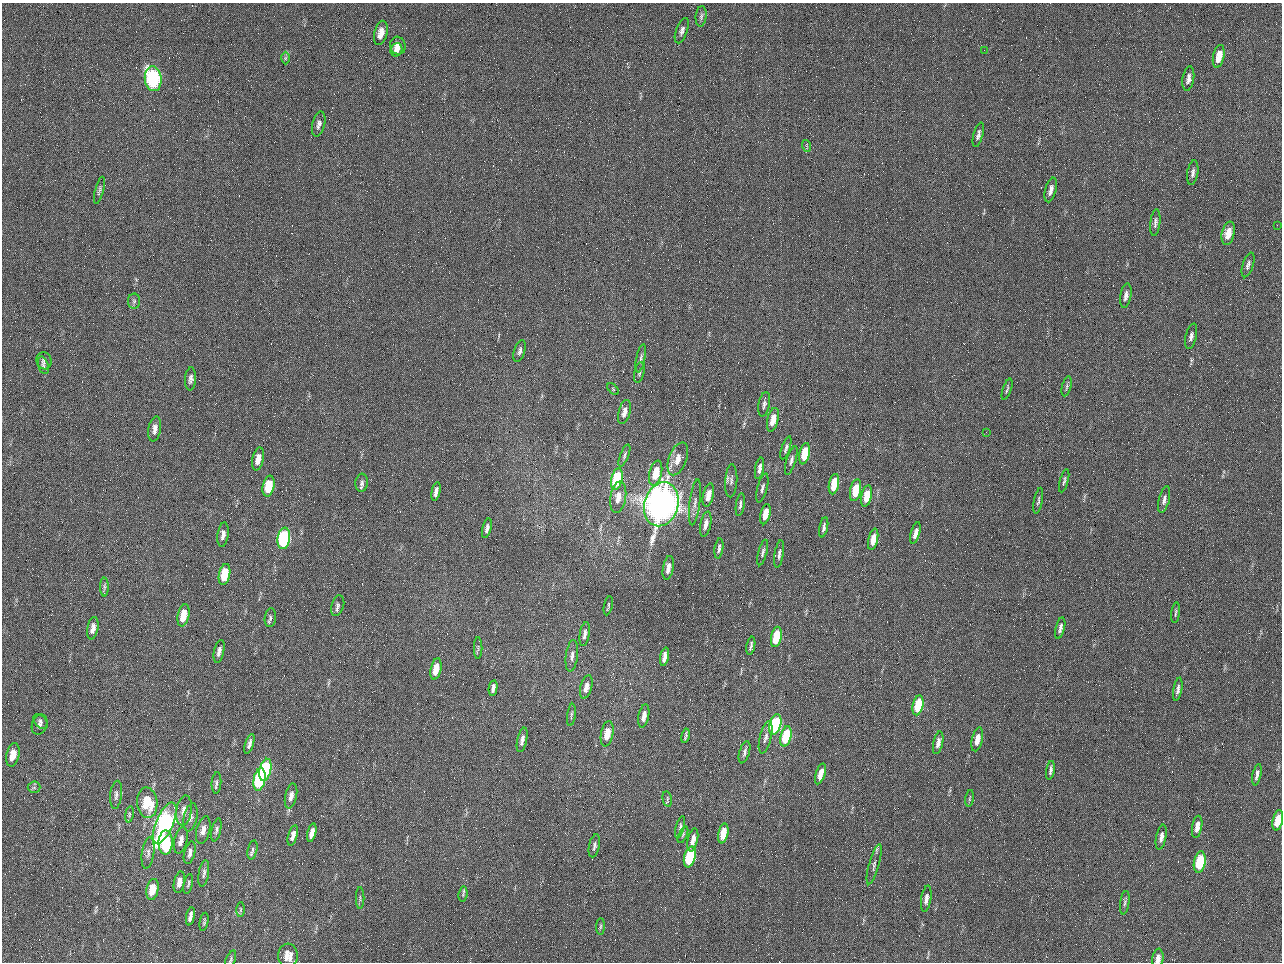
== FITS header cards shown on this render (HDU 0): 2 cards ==
NAXIS1  =                 1280 / length of data axis 1
NAXIS2  =                  960 / length of data axis 2

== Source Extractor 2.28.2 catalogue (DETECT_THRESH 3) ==
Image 1280 x 960 px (HDU 0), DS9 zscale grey, 1 PNG px = 1 image px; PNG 1284 x 964 px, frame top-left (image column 1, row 960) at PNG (2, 3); each listed source drawn as its Kron ellipse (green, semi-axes under 4 px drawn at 4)
Background 2560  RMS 180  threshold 552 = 3 sigma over >= 5 px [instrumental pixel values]
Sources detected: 161; all 161 listed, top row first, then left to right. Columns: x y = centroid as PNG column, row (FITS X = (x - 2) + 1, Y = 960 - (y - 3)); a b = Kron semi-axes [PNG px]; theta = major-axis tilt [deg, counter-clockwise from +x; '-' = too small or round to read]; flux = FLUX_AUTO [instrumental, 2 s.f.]
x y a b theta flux
701 16 10 5 84 3.4e+04
682 31 13 5 70 4.9e+04
381 33 12 6 76 1.3e+05
398 46 9 7 -73 1.0e+05
396 50 7 6 - 6.2e+04
984 50 2 2 - 6.3e+04
1219 56 12 5 78 2.0e+05
285 58 6 4 89 1.8e+04
153 79 12 8 -83 2.2e+06
1188 79 12 5 81 7.3e+04
319 124 13 6 77 5.6e+04
978 135 13 4 75 5.3e+04
807 146 6 3 -71 1.6e+04
1193 173 12 5 81 5.0e+04
99 190 14 4 75 3.0e+04
1051 190 12 5 75 7.7e+04
1155 222 13 5 83 4.4e+04
1277 225 2 2 - 5.8e+03
1228 233 12 6 77 1.6e+05
1248 265 13 5 72 4.6e+04
1126 296 12 5 80 6.1e+04
134 301 8 6 90 2.9e+04
1191 336 13 5 76 4.8e+04
520 351 11 5 73 4.3e+04
641 358 14 4 78 4.0e+04
44 361 9 7 -70 4.0e+04
43 365 9 5 -74 2.7e+04
639 372 10 5 78 3.0e+04
191 379 11 5 85 4.9e+04
1067 386 10 4 76 2.7e+04
613 389 7 4 -47 1.7e+04
1007 389 11 3 71 2.2e+04
764 404 12 5 79 4.2e+04
624 412 12 6 74 7.5e+04
773 420 12 5 77 1.7e+05
155 429 13 6 80 7.0e+04
986 432 3 2 - 8.0e+03
786 448 12 4 72 3.7e+04
804 454 11 5 78 3.6e+05
624 455 12 4 68 3.0e+04
258 459 11 5 78 1.1e+05
678 459 17 9 69 1.4e+05
791 460 15 4 73 4.6e+04
760 468 11 4 80 5.7e+04
656 473 13 6 76 3.0e+05
617 479 11 5 77 9.4e+05
731 481 16 6 86 5.7e+04
1064 481 12 4 75 2.6e+04
362 483 9 6 85 4.3e+04
834 484 10 5 79 3.2e+05
269 486 10 5 79 3.4e+05
762 488 15 5 75 4.4e+04
856 490 11 5 79 3.6e+05
436 492 9 4 78 6.1e+04
708 495 12 5 78 1.6e+05
867 496 11 5 78 2.5e+05
618 497 16 8 82 1.4e+05
1164 500 13 5 76 6.0e+04
1038 501 13 3 79 2.6e+04
695 502 23 5 83 7.9e+04
661 504 22 17 73 1.2e+07
740 505 11 3 82 3.2e+04
765 514 10 5 78 2.1e+05
706 524 13 5 79 8.2e+04
824 527 10 4 78 3.8e+04
487 528 10 4 76 4.7e+04
915 533 11 4 74 7.4e+04
223 535 12 5 83 7.3e+04
284 538 11 6 82 1.9e+06
873 539 11 5 78 1.6e+05
719 548 10 4 83 3.2e+04
763 552 13 4 75 3.5e+04
779 554 14 4 81 4.3e+04
668 568 12 5 80 8.2e+04
225 574 10 5 79 4.6e+05
104 587 9 4 -90 2.9e+04
338 606 10 6 72 4.1e+04
608 606 9 2 78 1.8e+04
1176 613 10 3 84 2.2e+04
184 615 11 6 78 2.2e+05
270 618 9 5 83 3.2e+04
93 628 11 5 80 7.8e+04
1060 628 11 4 76 4.6e+04
585 634 12 5 82 5.7e+04
776 637 10 5 79 5.2e+05
751 646 9 3 79 2.9e+04
478 648 11 2 90 1.9e+04
219 651 12 5 78 5.5e+04
572 656 16 6 83 5.9e+04
665 657 9 4 78 8.4e+04
436 669 11 5 77 2.1e+05
586 687 12 5 75 8.5e+04
493 688 8 3 81 4.3e+04
1178 689 12 4 81 4.9e+04
918 705 10 5 78 6.1e+05
571 715 11 3 82 2.3e+04
644 716 12 5 79 9.0e+04
40 721 8 5 -49 3.7e+04
39 725 10 7 67 4.8e+04
775 725 11 5 74 1.4e+06
607 734 13 6 79 2.0e+05
686 736 7 2 79 2.1e+04
786 736 10 5 75 7.5e+05
766 737 16 5 76 5.9e+04
977 739 12 5 77 1.4e+05
522 740 12 5 78 6.4e+04
938 743 11 5 78 8.0e+04
249 744 10 4 73 4.5e+04
744 752 11 5 74 4.0e+04
13 755 12 6 77 1.7e+05
265 770 11 5 77 1.4e+06
1050 770 9 3 81 3.4e+04
820 774 11 4 73 1.5e+05
1257 775 11 4 78 4.9e+04
260 779 11 6 79 1.5e+06
216 783 11 5 86 3.4e+04
34 787 6 6 - 2.5e+04
116 795 14 5 84 5.1e+04
291 796 13 6 78 7.4e+04
970 798 8 3 81 1.5e+04
667 799 8 4 -78 2.2e+04
147 803 15 10 -85 4.9e+05
184 811 15 7 81 1.0e+05
129 814 8 4 82 2.2e+04
190 817 14 6 79 5.8e+04
1278 820 10 5 77 2.4e+05
165 823 22 8 66 3.2e+06
680 827 11 4 74 2.8e+04
1197 827 11 5 81 9.5e+04
203 830 14 6 77 9.0e+04
216 830 12 4 78 3.6e+04
312 833 9 4 76 9.8e+04
723 833 10 5 78 3.1e+05
293 835 10 4 73 7.3e+04
683 835 9 3 66 1.9e+04
1161 837 13 5 79 6.5e+04
181 840 13 6 76 8.0e+04
693 840 12 5 78 9.9e+04
166 843 12 7 89 7.5e+05
594 846 11 5 78 3.9e+04
253 850 10 4 77 3.4e+04
148 853 16 6 82 5.5e+04
190 853 11 5 75 5.9e+04
690 857 10 5 77 1.1e+06
1200 862 11 6 79 7.0e+05
874 864 20 5 74 5.8e+04
204 873 13 5 80 4.1e+04
179 882 11 5 78 9.2e+04
188 884 10 3 78 2.2e+04
152 889 11 6 79 2.7e+05
463 894 8 4 83 2.2e+04
360 898 11 2 90 2.1e+04
926 899 13 5 81 7.2e+04
1125 903 12 4 82 3.0e+04
240 910 7 3 90 1.7e+04
190 916 9 4 78 5.6e+04
204 922 9 4 79 2.2e+04
600 926 8 4 89 2.3e+04
288 956 12 10 -87 1.3e+05
1158 959 10 5 82 8.4e+04
231 960 9 4 69 2.5e+04
At the frame edge (FLAGS 8, measured only in part): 2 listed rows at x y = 1278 820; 1158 959